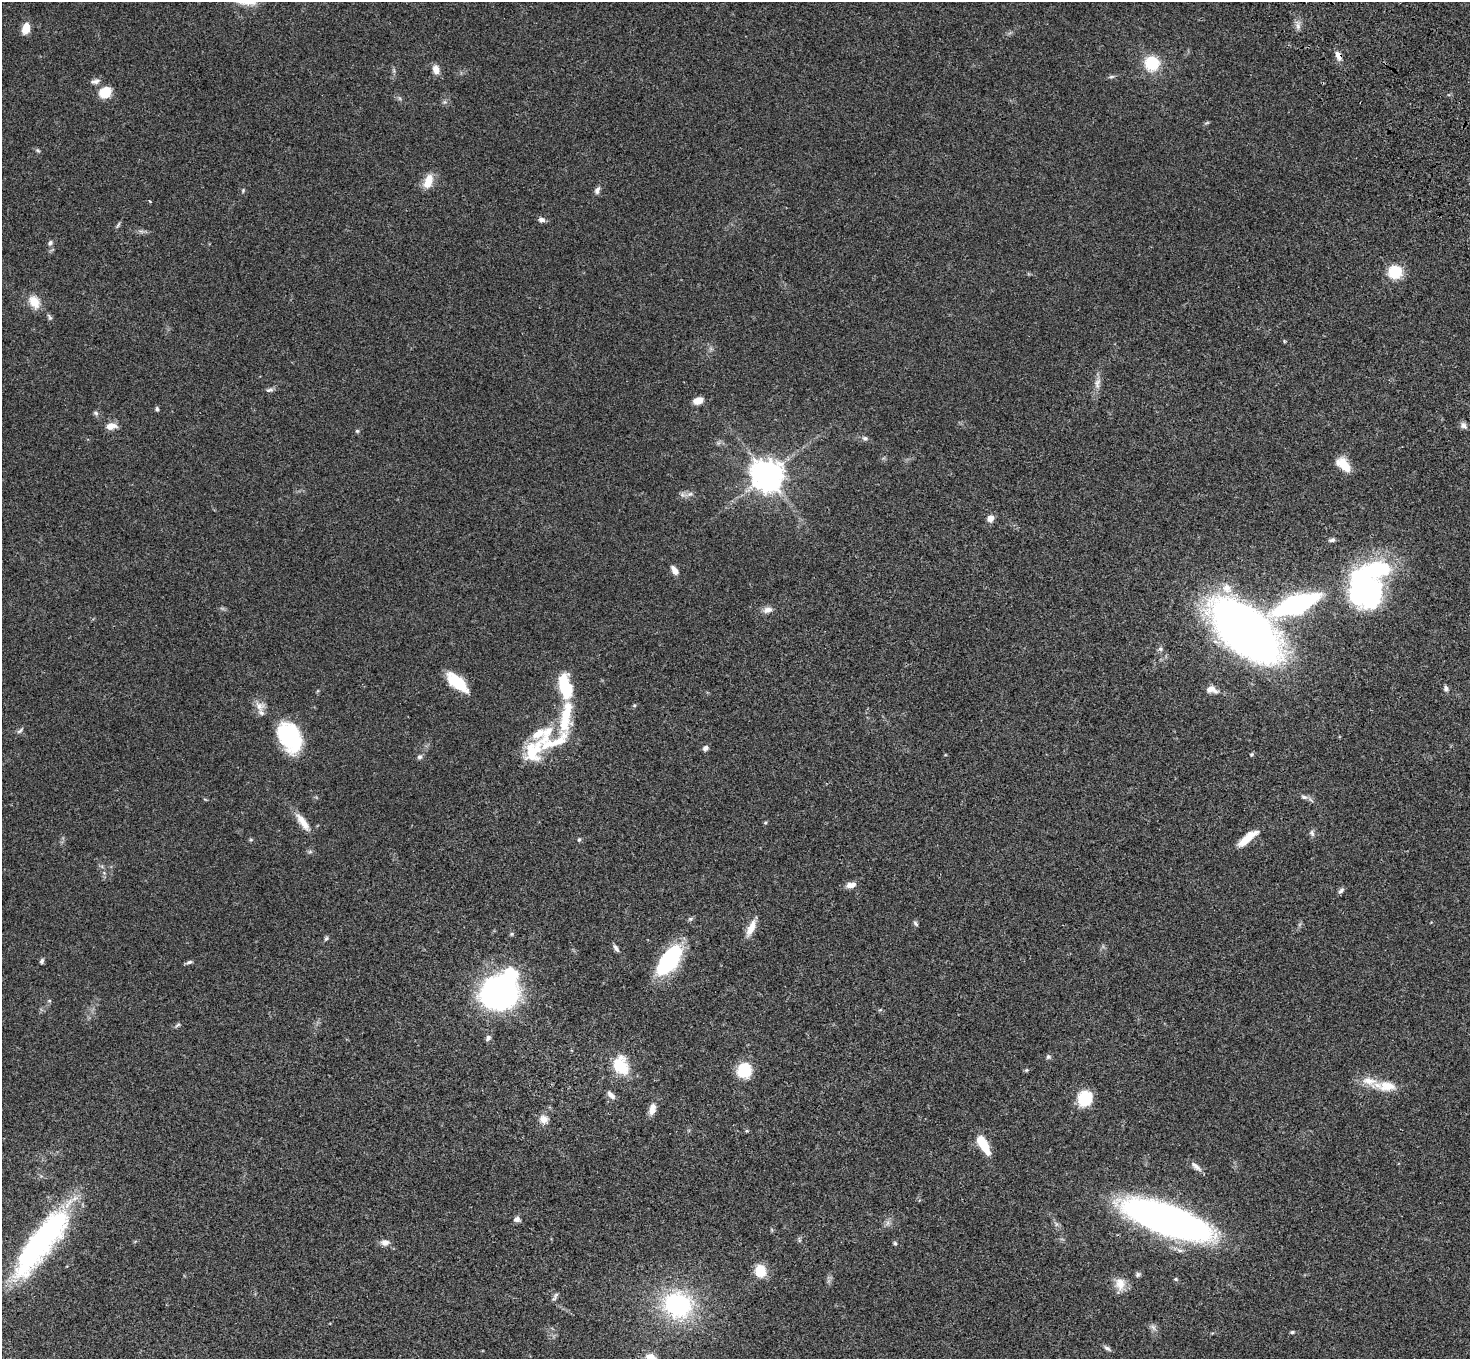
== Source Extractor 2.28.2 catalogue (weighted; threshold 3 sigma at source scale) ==
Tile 10 of 4 x 4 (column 2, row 3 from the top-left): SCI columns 1575-3042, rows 1736-3092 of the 6083 x 6047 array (HDU 1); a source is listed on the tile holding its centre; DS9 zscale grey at full resolution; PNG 1472 x 1361 px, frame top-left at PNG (2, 2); no overlay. Shown black and unused: <1% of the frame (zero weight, under 3 of 4 exposures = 6% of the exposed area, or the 3 px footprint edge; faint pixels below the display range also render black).
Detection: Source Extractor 2.28.2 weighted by HDU 2 'WHT'; one run over the whole footprint, this tile lists its part. Background 0.0472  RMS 0.0052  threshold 0.0233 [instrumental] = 3 sigma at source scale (4.5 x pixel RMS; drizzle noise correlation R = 1.50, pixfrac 1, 0.05/0.05 arcsec/px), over >= 5 px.
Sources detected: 108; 2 inside a brighter object's white glare — not listed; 7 inside a brighter listed object's ellipse — not listed separately; the other 99 listed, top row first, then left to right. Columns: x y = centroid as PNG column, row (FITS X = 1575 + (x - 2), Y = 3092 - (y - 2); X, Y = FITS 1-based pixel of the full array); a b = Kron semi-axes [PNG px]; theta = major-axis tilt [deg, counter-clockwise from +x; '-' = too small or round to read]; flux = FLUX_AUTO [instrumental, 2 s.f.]
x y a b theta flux
1298 26 7 6 - 1.8
26 29 12 8 73 5.3
1338 56 13 7 -64 3.1
1152 63 12 12 - 20
436 70 12 8 -75 3.5
1111 77 8 4 1 0.91
96 81 10 7 21 2
105 92 11 9 40 12
1207 123 8 3 13 0.66
37 150 7 4 -31 0.78
428 181 18 10 70 7.3
243 190 5 4 - 0.61
597 190 10 6 70 1.8
150 201 4 3 - 0.44
541 220 7 6 - 2
118 225 11 3 60 0.86
50 243 7 5 43 1.1
1395 272 15 14 - 13
34 302 15 11 -58 7.6
50 317 10 5 -61 1
1097 384 17 7 82 3.5
270 390 11 5 10 1.3
698 401 10 6 17 5.5
157 409 6 4 -79 0.86
96 413 7 5 -17 1.1
111 426 12 7 9 4.5
1464 426 10 7 -49 1.7
357 431 5 4 - 0.64
865 438 9 6 -18 1.4
1344 465 19 10 -46 9.1
767 475 10 9 - 800
690 494 8 6 20 1.7
990 518 8 8 - 2.9
675 571 10 6 -56 3.7
1363 585 57 24 -51 80
1296 604 30 11 20 120
767 610 13 8 11 2.9
1245 630 53 28 -41 450
1160 649 6 5 - 1
457 682 28 12 -41 14
1212 689 15 8 -17 3.8
1446 689 8 6 90 1.5
634 705 6 4 1 0.55
260 706 16 12 -67 4.5
566 717 53 13 82 24
20 730 11 5 41 1.3
290 737 28 18 -65 46
705 748 6 5 - 1.8
533 751 39 22 54 21
1251 754 6 4 20 0.67
419 757 6 6 - 1.2
1304 797 10 6 -15 1.5
303 822 27 8 -54 6.2
765 823 5 3 - 0.57
1312 833 9 6 -71 1.4
1248 838 26 8 39 9.3
251 840 6 4 0 0.64
579 840 5 4 - 0.76
851 885 12 7 9 3.3
1341 891 10 5 38 1.3
915 923 8 4 -56 0.92
751 928 23 8 65 5.6
326 938 7 5 49 0.87
616 948 11 5 -56 1.5
42 961 7 5 72 1.1
669 961 35 16 54 47
189 962 8 5 16 1.1
499 992 28 24 -2 160
49 1001 6 3 19 0.55
178 1025 8 4 28 0.92
488 1038 8 6 61 1.3
1048 1057 6 6 - 1.1
621 1066 21 16 -71 17
744 1070 12 11 - 21
1026 1070 6 5 - 0.66
1386 1086 34 12 -3 11
611 1095 14 7 -46 2.3
1085 1098 13 11 69 19
652 1109 14 7 79 4.1
544 1119 11 9 -38 4.1
747 1131 5 4 - 0.56
983 1145 20 8 -60 13
1196 1166 17 6 -41 2.7
517 1219 7 6 - 2
1166 1219 67 21 -20 310
888 1223 7 5 89 1.4
772 1230 6 4 -71 0.54
42 1241 84 23 53 110
385 1242 11 8 0 2.9
895 1243 5 5 - 0.74
760 1271 12 11 - 11
1138 1274 7 6 - 1
1176 1279 5 4 - 0.61
1120 1284 17 13 -85 5.7
555 1296 12 4 62 1.3
678 1305 32 28 -16 57
1153 1327 10 4 -56 1.4
1292 1332 6 4 2 0.71
1107 1348 11 5 -33 1.4
Overlapping masked pixels (flux is a lower limit): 2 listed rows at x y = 1338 56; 1166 1219